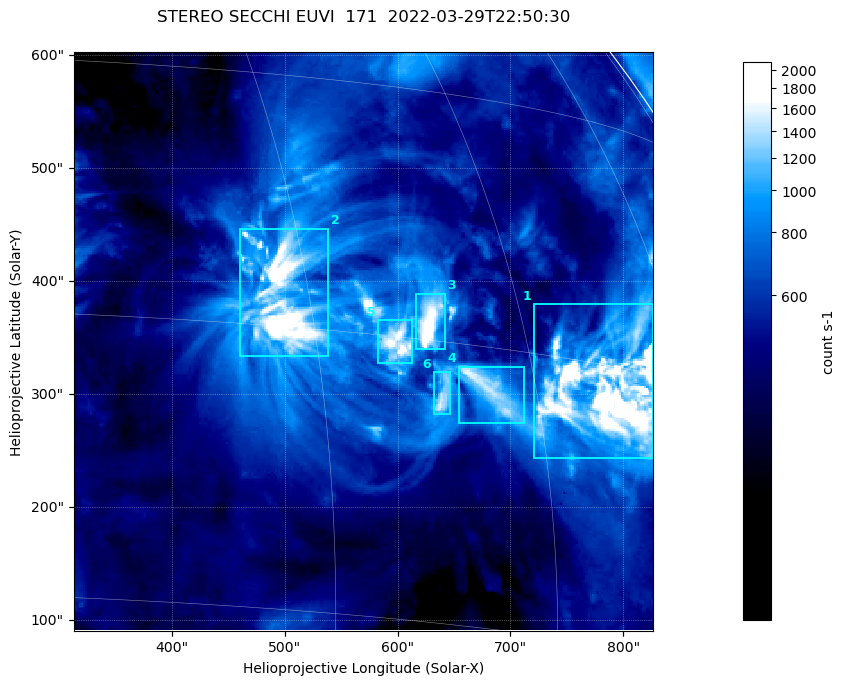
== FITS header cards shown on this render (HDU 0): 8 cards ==
TELESCOP= 'STEREO  '
INSTRUME= 'SECCHI  '
DETECTOR= 'EUVI    '
WAVELNTH=                  171
DATE-OBS= '2022-03-29T22:50:30.020'
CTYPE1  = 'HPLN-TAN'
CTYPE2  = 'HPLT-TAN'
BUNIT   = 'count s-1'

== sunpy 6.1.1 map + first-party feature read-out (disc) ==
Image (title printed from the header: STEREO SECCHI EUVI  171  2022-03-29T22:50:30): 323 x 323 px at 1.59 arcsec/px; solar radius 992 arcsec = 625 px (partial field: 8.5% of the solar disc is inside the frame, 100% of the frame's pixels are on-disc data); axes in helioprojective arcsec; data unit count s-1 (BUNIT, on the colour bar)
Observer: Stonyhurst longitude -33.2 deg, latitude -7.3 deg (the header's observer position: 33 deg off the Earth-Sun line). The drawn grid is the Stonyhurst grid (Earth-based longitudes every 15 deg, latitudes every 15 deg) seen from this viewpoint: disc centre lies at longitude -33.2 deg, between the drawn -45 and -30 deg meridians, so no drawn meridian runs through disc centre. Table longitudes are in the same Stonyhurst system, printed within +-180 deg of -33.2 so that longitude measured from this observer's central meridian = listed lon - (-33.2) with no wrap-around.
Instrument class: DISC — disc imager (sunpy class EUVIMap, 171 A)
Bright regions (active regions / flare kernels): reference = the on-disc median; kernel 3 px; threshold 5 sigma = 588 count s-1 over a disc level ~530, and >= 1.15x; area >= 104 px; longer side >= 4 px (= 6.4 arcsec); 6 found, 6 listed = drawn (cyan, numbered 1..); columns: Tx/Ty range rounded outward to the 5 arcsec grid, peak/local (2 s.f.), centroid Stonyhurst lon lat
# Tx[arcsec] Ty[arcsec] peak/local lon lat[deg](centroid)
1 720..830 240..380 8.8 +21 +13
2 460..540 330..450 5.1 -2 +16
3 615..645 340..390 4.1 +8 +16
4 655..715 275..325 2.9 +11 +13
5 580..615 325..365 3.7 +5 +15
6 630..650 280..320 2.8 +8 +12